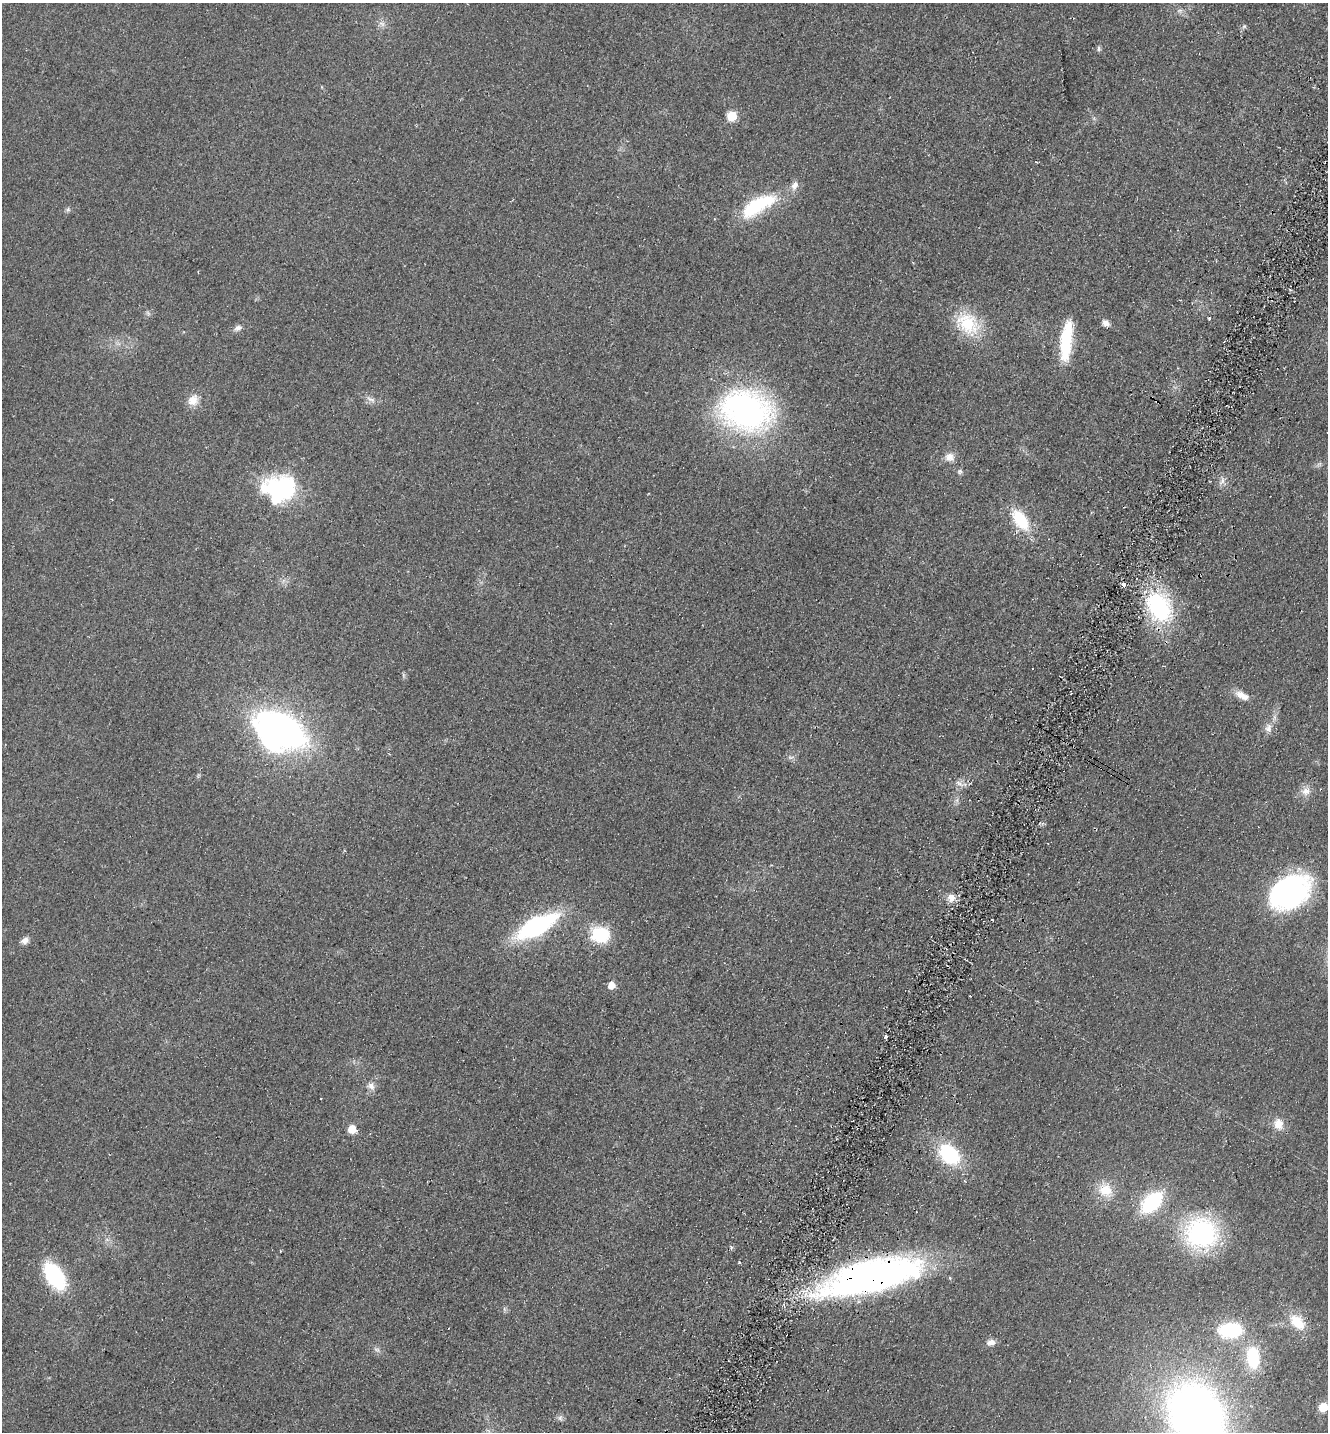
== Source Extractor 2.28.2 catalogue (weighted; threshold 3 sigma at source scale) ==
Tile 10 of 4 x 4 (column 2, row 3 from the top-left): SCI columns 1524-2849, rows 1460-2889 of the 5833 x 5778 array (HDU 1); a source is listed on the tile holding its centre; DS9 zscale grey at full resolution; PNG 1330 x 1434 px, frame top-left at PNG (2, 3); no overlay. Shown black and unused: <1% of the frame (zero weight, under 2 of 3 exposures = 3% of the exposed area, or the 3 px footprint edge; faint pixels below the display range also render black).
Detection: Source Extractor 2.28.2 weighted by HDU 2 'WHT'; one run over the whole footprint, this tile lists its part. Background 0.0773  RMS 0.014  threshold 0.0611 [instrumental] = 3 sigma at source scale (4.5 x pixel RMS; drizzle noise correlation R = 1.50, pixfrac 1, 0.05/0.05 arcsec/px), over >= 5 px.
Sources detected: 58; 2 inside a brighter object's white glare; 1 cosmic-ray / hot-pixel residue — not listed; the other 55 listed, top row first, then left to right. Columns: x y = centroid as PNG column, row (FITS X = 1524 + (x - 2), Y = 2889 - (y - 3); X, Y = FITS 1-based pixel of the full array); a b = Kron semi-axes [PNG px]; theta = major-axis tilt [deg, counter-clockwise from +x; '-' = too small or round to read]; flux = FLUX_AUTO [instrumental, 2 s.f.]
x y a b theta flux
1180 10 8 4 19 2.8
382 24 10 7 -30 6
1244 26 6 5 - 2.5
1099 48 7 5 -89 2.7
732 116 6 5 - 79
795 185 13 8 61 9.8
754 207 32 16 40 82
68 209 7 6 - 2.8
1209 318 3 3 - 5.2
968 323 35 25 -41 67
1106 323 9 7 -44 7.5
238 328 11 7 28 5.9
1066 341 45 11 84 78
371 399 15 6 -27 7.3
193 400 15 12 53 16
746 411 61 45 -14 380
949 457 13 11 -6 12
960 472 7 7 - 3.3
1222 481 12 6 59 6.5
278 488 37 29 6 150
1020 520 25 13 -56 62
1123 584 5 4 - 5.8
1159 607 33 23 -66 160
403 675 7 4 -71 2.2
1242 695 19 9 -26 15
1268 728 13 9 88 9.4
280 729 43 24 -28 570
790 757 8 4 0 3.4
959 783 10 4 -32 5
1306 791 14 11 18 12
1290 892 34 25 34 370
951 898 12 9 -45 11
536 926 31 13 28 240
600 935 21 17 -9 62
25 940 9 7 26 7.6
611 985 5 5 - 24
885 1036 3 3 - 7.4
371 1086 12 9 -64 9
1278 1124 14 12 -72 17
352 1129 5 5 - 45
950 1154 19 14 -45 120
1105 1190 20 17 -46 31
1152 1202 23 14 43 110
1201 1233 33 31 -12 200
739 1262 3 3 - 2.3
54 1276 21 12 -58 170
871 1277 96 28 14 690
1297 1322 22 14 -45 36
1231 1330 19 12 2 110
991 1342 11 7 4 8.3
377 1350 9 5 -29 4.2
1253 1357 30 17 -85 62
1323 1407 5 5 - 64
1196 1415 58 46 -62 980
560 1418 9 6 -88 4.2
Overlapping masked pixels (flux is a lower limit): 1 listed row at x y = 871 1277
Isophote crosses this tile's border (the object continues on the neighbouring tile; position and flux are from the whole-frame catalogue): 2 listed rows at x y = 1323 1407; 1196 1415